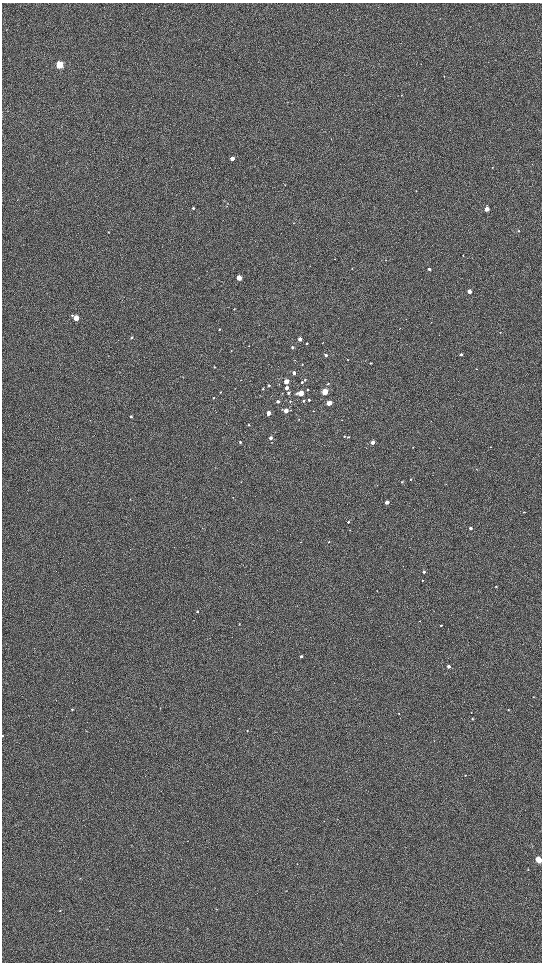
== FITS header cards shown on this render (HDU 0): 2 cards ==
NAXIS1  =                 1080 / length of data axis 1
NAXIS2  =                 1920 / length of data axis 2

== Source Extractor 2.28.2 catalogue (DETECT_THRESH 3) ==
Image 1080 x 1920 px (HDU 0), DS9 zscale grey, zoomed out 1/2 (1 PNG px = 2 x 2 image px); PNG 544 x 964 px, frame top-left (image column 1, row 1919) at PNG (2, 3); no overlay
Background 606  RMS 58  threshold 173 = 3 sigma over >= 5 px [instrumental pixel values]
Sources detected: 100; all 100 listed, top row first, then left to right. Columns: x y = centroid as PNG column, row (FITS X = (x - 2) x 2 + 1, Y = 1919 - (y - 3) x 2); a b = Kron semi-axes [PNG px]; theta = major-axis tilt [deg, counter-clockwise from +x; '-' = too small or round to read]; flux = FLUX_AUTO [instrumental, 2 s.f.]
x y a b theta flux
59 65 3 3 - 980000
401 95 3 2 - 4900
232 158 3 3 - 97000
492 167 2 2 - 4400
285 185 2 2 - 6900
193 208 3 3 - 16000
487 209 3 3 - 210000
518 231 3 2 - 14000
109 232 4 2 - 4600
463 255 2 2 - 4800
334 259 2 2 - 3400
352 268 3 2 - 5300
429 269 3 3 - 25000
239 278 3 3 - 240000
469 291 3 3 - 140000
234 309 3 2 - 7600
72 315 3 3 - 7500
76 318 3 3 - 240000
219 329 3 3 - 8000
500 332 2 2 - 5700
132 338 3 3 - 14000
300 339 3 3 - 71000
307 343 3 2 - 11000
249 346 3 2 - 4600
292 347 3 3 - 20000
461 354 3 2 - 28000
326 355 3 2 - 36000
295 360 3 2 - 3100
348 360 2 2 - 7100
371 363 3 2 - 11000
302 364 2 2 - 6100
214 367 3 3 - 8900
294 373 3 3 - 38000
241 380 2 2 - 3600
305 380 3 3 - 14000
286 381 3 3 - 220000
302 382 3 3 - 15000
328 384 2 2 - 9500
269 385 3 3 - 13000
287 388 3 3 - 55000
263 389 3 2 - 11000
307 390 3 3 - 12000
220 392 3 2 - 8000
325 392 3 3 - 500000
282 393 3 2 - 6000
288 393 3 3 - 24000
301 393 3 3 - 320000
213 398 2 2 - 7500
309 400 3 2 - 16000
278 401 3 2 - 39000
290 401 3 2 - 8200
303 401 3 3 - 16000
329 403 3 3 - 190000
286 411 3 3 - 150000
313 411 2 2 - 4000
269 413 3 3 - 91000
131 416 3 3 - 18000
249 425 3 3 - 11000
344 436 3 3 - 11000
348 437 3 2 - 10000
271 438 3 3 - 58000
240 442 3 3 - 12000
372 442 3 2 - 78000
413 447 3 2 - 4700
490 447 3 2 - 6200
476 469 2 2 - 4300
411 479 2 2 - 7800
241 482 2 2 - 5200
402 482 3 2 - 7100
446 484 2 2 - 3900
387 502 3 2 - 120000
524 512 3 2 - 6500
348 522 2 2 - 17000
470 528 2 2 - 29000
350 530 2 2 - 4600
329 542 2 2 - 7000
424 572 2 2 - 34000
422 580 3 2 - 7100
496 586 2 2 - 9100
377 591 3 2 - 4100
197 611 3 3 - 15000
420 621 2 2 - 5400
239 624 3 2 - 3800
441 625 2 2 - 8200
301 656 2 2 - 29000
448 666 3 3 - 54000
533 697 2 2 - 5100
72 709 3 2 - 8600
508 710 2 2 - 4800
471 712 2 2 - 4200
399 714 2 2 - 4700
472 719 3 3 - 9500
247 731 3 2 - 6600
2 736 2 2 - 4500
465 775 3 2 - 5600
324 821 3 2 - 4500
538 860 4 3 - 410000
528 869 3 2 - 6400
216 909 3 2 - 5300
60 910 3 3 - 6000
At the frame edge (FLAGS 8, measured only in part): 2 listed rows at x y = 2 736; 538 860